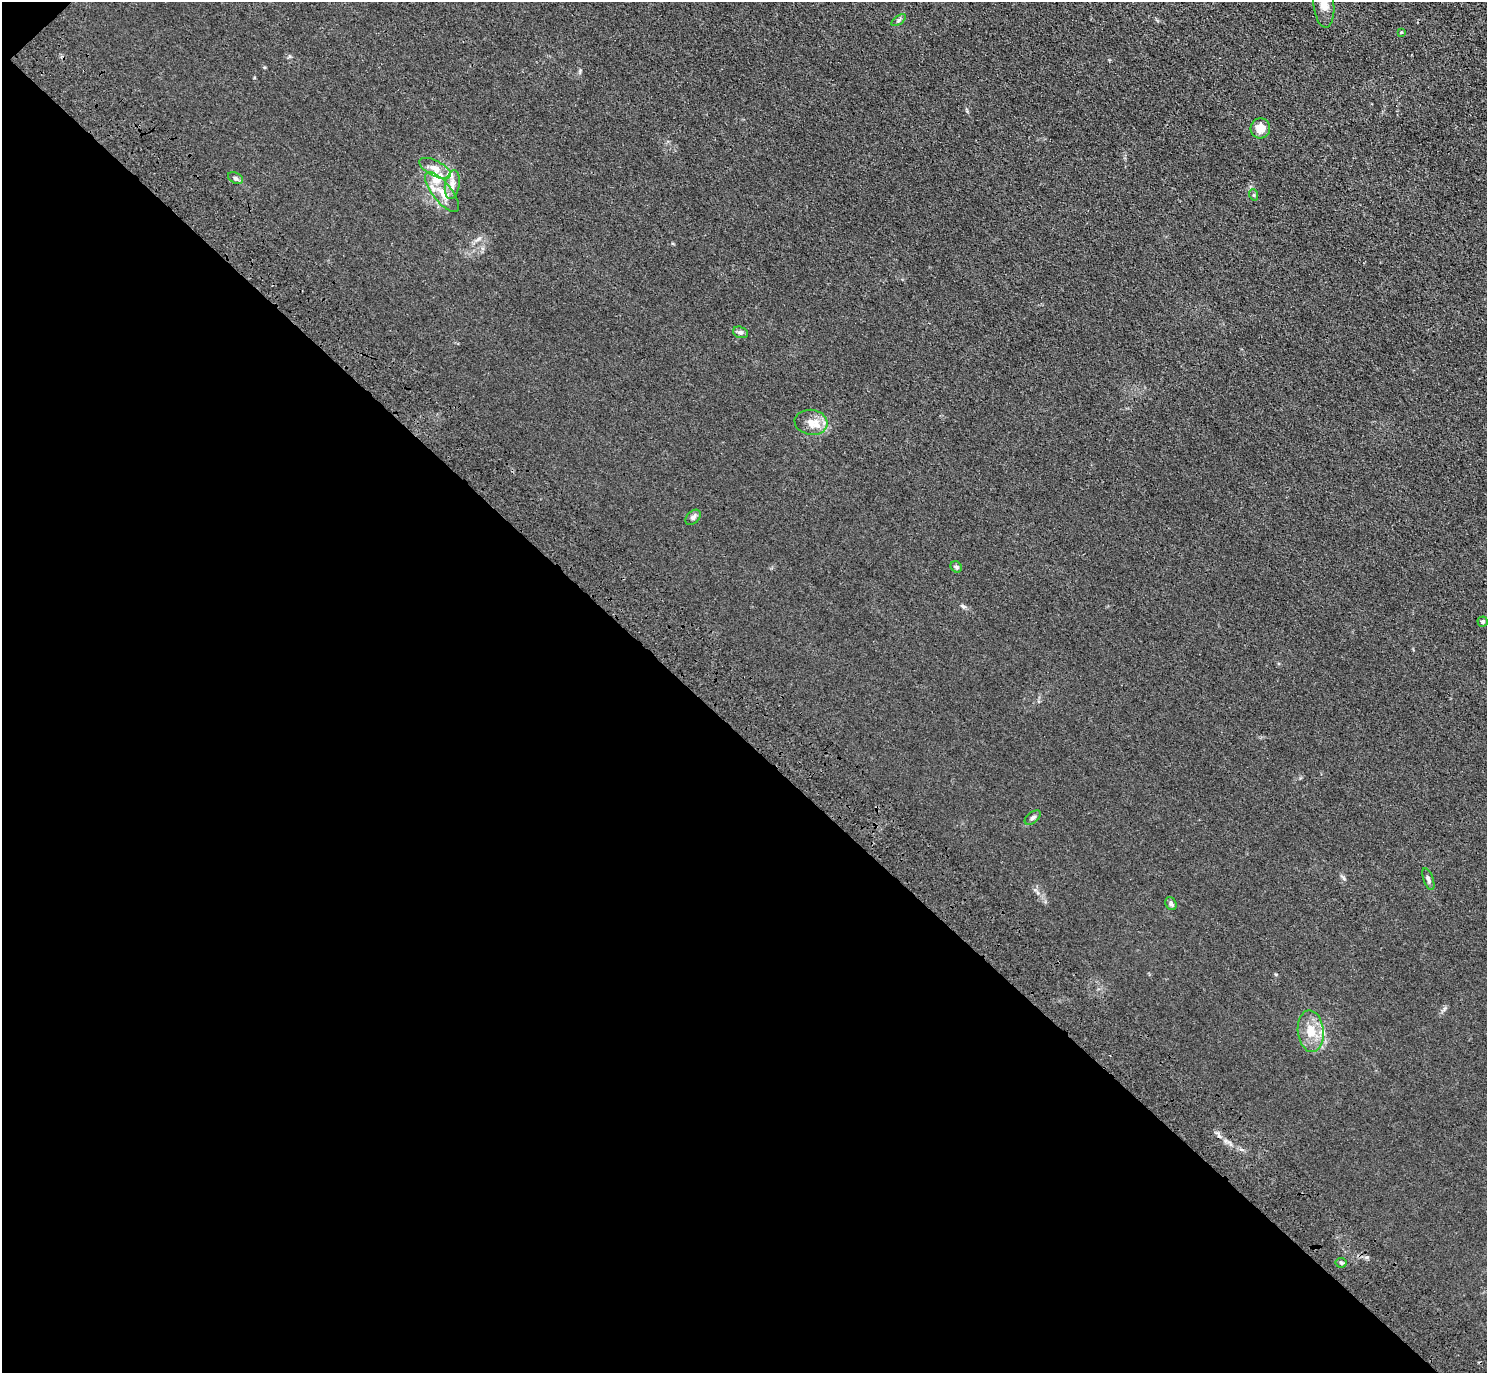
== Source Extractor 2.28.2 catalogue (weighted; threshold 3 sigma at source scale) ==
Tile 9 of 4 x 4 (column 1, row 3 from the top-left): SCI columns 91-1575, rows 1759-3129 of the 6120 x 6120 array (HDU 1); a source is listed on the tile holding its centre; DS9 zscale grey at full resolution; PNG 1489 x 1375 px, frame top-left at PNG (2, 2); each listed source drawn as its Kron ellipse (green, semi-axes under 4 px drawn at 4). Shown black and unused: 47% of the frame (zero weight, under 3 of 4 exposures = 6% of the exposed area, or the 3 px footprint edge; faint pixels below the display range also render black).
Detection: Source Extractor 2.28.2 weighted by HDU 2 'WHT'; one run over the whole footprint, this tile lists its part. Background 0.0132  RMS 0.0053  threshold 0.024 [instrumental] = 3 sigma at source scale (4.5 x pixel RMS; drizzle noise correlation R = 1.50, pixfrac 1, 0.05/0.05 arcsec/px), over >= 5 px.
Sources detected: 22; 3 inside a brighter listed object's ellipse — not listed separately; the other 19 listed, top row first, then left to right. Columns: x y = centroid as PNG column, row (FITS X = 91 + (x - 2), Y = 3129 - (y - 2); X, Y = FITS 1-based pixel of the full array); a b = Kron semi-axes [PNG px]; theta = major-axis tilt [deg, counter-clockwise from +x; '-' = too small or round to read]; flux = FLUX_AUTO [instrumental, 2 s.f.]
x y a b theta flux
1324 4 23 10 -84 6.4
899 20 8 4 36 1.1
1401 32 3 3 - 0.51
1260 128 10 9 - 5
435 168 17 7 -27 4.4
236 178 8 5 -28 1.2
452 184 14 7 79 3.5
442 192 24 9 -51 7.6
1254 195 6 3 -72 0.6
740 332 8 5 -18 1.2
811 422 16 12 -8 6.3
693 517 9 6 45 1.6
956 567 6 5 - 0.89
1483 622 5 5 - 0.79
1033 818 9 5 39 1.4
1428 879 11 5 -70 1.5
1171 904 7 5 -60 1.4
1311 1031 21 13 -84 9.8
1341 1263 5 5 - 0.77
Isophote crosses this tile's border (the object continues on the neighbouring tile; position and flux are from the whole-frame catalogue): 1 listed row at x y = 1324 4